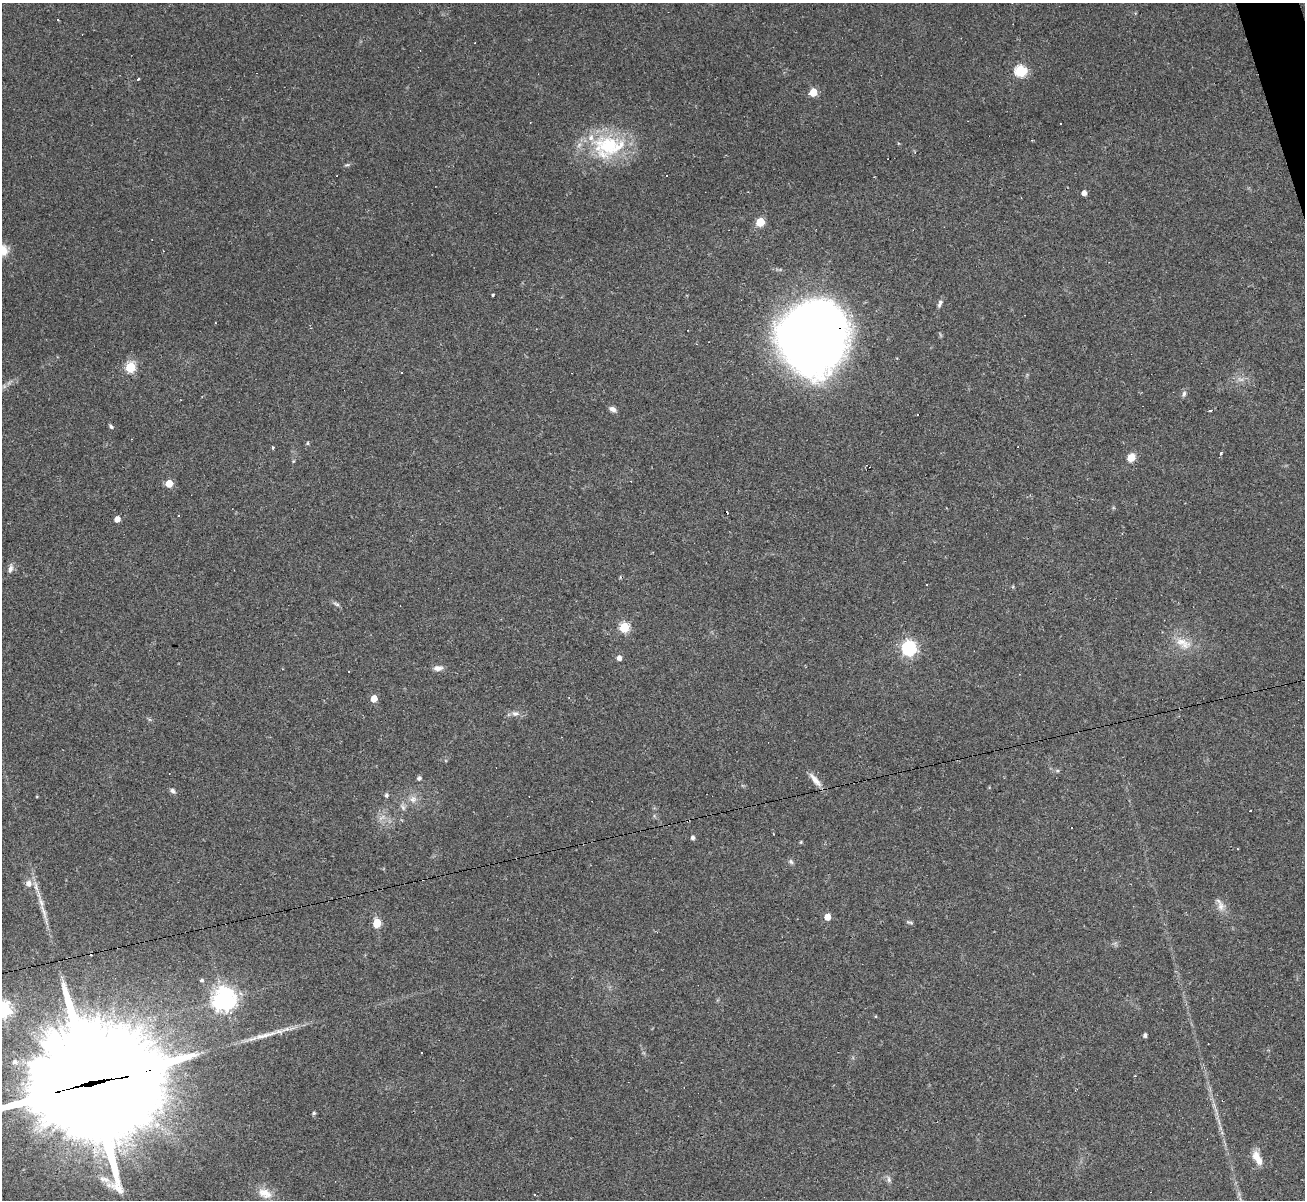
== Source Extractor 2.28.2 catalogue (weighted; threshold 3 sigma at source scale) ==
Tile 10 of 4 x 4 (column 2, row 3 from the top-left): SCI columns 1304-2606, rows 1462-2659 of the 5213 x 5196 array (HDU 1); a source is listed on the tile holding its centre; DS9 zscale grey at full resolution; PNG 1307 x 1202 px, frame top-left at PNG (2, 3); no overlay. Shown black and unused: <1% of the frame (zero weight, under 2 of 3 exposures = <1% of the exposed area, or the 3 px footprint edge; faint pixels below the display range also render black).
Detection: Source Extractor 2.28.2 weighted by HDU 2 'WHT'; one run over the whole footprint, this tile lists its part. Background 0.0885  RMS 0.006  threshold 0.0269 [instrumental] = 3 sigma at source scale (4.5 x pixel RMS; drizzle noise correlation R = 1.50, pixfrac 1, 0.05/0.05 arcsec/px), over >= 5 px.
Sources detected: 82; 3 too faint to see at this stretch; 12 cosmic-ray / hot-pixel residue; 1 long thin detection or spike segment (spike, bleed or trail) — not listed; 1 inside a brighter listed object's ellipse — not listed separately; the other 65 listed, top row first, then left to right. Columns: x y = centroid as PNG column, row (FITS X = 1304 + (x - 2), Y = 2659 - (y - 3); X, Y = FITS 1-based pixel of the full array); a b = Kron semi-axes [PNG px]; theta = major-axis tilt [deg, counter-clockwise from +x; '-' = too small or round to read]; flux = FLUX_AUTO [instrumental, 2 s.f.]
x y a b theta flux
1020 71 6 6 - 67
138 79 4 2 - 2.5
813 92 5 5 - 19
609 146 50 28 -4 48
347 165 8 3 12 0.93
1084 193 4 4 - 3.6
760 222 5 5 - 28
3 250 14 12 -58 7.8
493 295 3 3 - 0.75
940 304 11 5 69 1.8
811 336 64 57 64 580
130 367 5 5 - 50
1184 394 8 5 78 1.7
613 409 9 6 -22 2.4
1211 410 3 2 - 1.5
111 427 7 4 -40 1.2
308 443 5 3 - 0.66
273 448 4 3 - 0.97
1221 453 5 3 - 0.64
1131 457 9 8 - 6
293 461 5 4 - 0.63
169 483 5 5 - 14
117 519 4 4 - 5.4
10 569 12 6 78 2.5
927 584 3 3 - 2.3
336 604 11 5 -32 1.5
624 627 5 5 - 45
1183 643 26 13 -28 11
909 648 6 6 - 160
619 658 5 4 - 3.2
438 668 12 7 5 3.2
349 671 2 2 - 0.33
374 698 5 4 - 9.5
515 713 9 7 4 2.6
1057 771 6 4 0 0.93
419 778 5 4 - 1.6
815 780 23 7 -50 5.3
173 791 8 6 -42 1.7
386 795 6 5 - 1.4
413 799 11 10 - 4.1
403 807 11 5 -58 1.9
1250 811 2 2 - 0.44
693 837 4 4 - 1.6
801 842 4 4 - 0.61
791 862 7 6 - 1.4
29 883 9 8 - 3.7
1221 906 14 11 -79 4.7
43 912 28 6 -72 6.1
827 917 5 4 - 8.5
909 922 9 3 -20 1
377 923 5 5 - 23
202 980 5 5 - 1.2
224 999 8 8 - 480
2 1009 7 7 - 240
876 1016 4 3 - 0.46
266 1035 49 7 15 12
1145 1035 4 4 - 1.7
15 1062 7 7 - 2.5
1135 1076 3 2 - 0.61
92 1083 65 36 12 20000
314 1113 5 4 - 0.92
1257 1158 18 8 -62 6.7
104 1179 17 7 -20 3.8
889 1179 9 6 -74 1.9
265 1193 20 12 -23 8.5
Overlapping masked pixels (flux is a lower limit): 2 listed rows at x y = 811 336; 92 1083
Isophote crosses this tile's border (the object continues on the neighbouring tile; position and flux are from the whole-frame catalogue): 3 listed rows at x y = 3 250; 2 1009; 92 1083